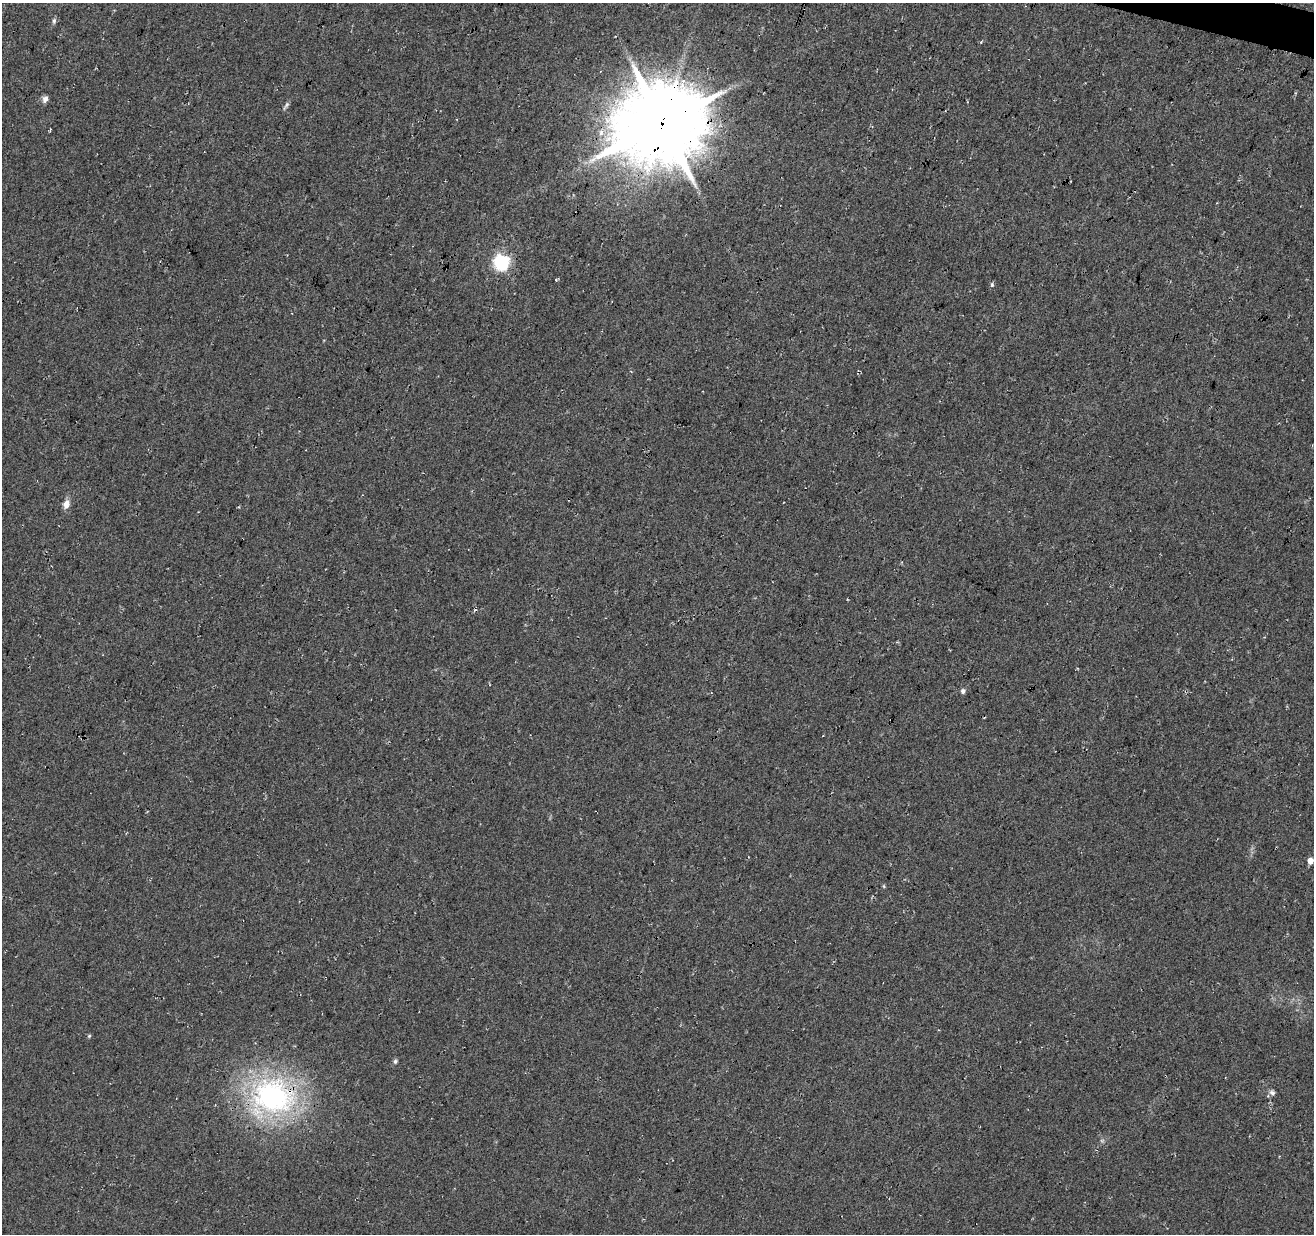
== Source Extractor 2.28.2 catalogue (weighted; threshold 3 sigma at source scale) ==
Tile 10 of 4 x 4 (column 2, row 3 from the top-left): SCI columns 1322-2633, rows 1514-2745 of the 5258 x 5429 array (HDU 1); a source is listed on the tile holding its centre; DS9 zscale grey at full resolution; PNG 1316 x 1236 px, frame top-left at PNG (2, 3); no overlay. Shown black and unused: <1% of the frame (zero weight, under 3 of 4 exposures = <1% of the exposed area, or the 3 px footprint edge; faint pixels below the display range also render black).
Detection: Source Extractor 2.28.2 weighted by HDU 2 'WHT'; one run over the whole footprint, this tile lists its part. Background 0.0339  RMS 0.0092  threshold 0.0414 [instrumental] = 3 sigma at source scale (4.5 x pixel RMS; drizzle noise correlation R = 1.50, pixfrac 1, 0.0396/0.0396 arcsec/px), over >= 5 px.
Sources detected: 17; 1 too faint to see at this stretch — not listed; the other 16 listed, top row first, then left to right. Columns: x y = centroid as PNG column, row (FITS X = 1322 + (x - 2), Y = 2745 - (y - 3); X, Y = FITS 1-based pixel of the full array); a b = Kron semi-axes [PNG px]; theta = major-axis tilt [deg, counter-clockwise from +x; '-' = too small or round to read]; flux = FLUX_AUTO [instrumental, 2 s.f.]
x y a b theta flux
54 21 8 5 89 2.2
981 42 5 3 - 1
45 99 8 6 69 4.3
286 106 13 4 53 2.4
662 123 31 27 20 7300
502 262 6 6 - 250
556 280 4 4 - 1.1
992 285 5 4 - 1.5
66 504 11 8 71 6.4
963 691 5 5 - 3.1
1310 861 5 5 - 8.5
884 886 6 4 -88 1.1
89 1036 5 4 - 1.2
395 1061 6 5 - 2
1272 1093 8 6 -52 3
272 1097 28 24 2 230
Overlapping masked pixels (flux is a lower limit): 2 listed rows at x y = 662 123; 272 1097